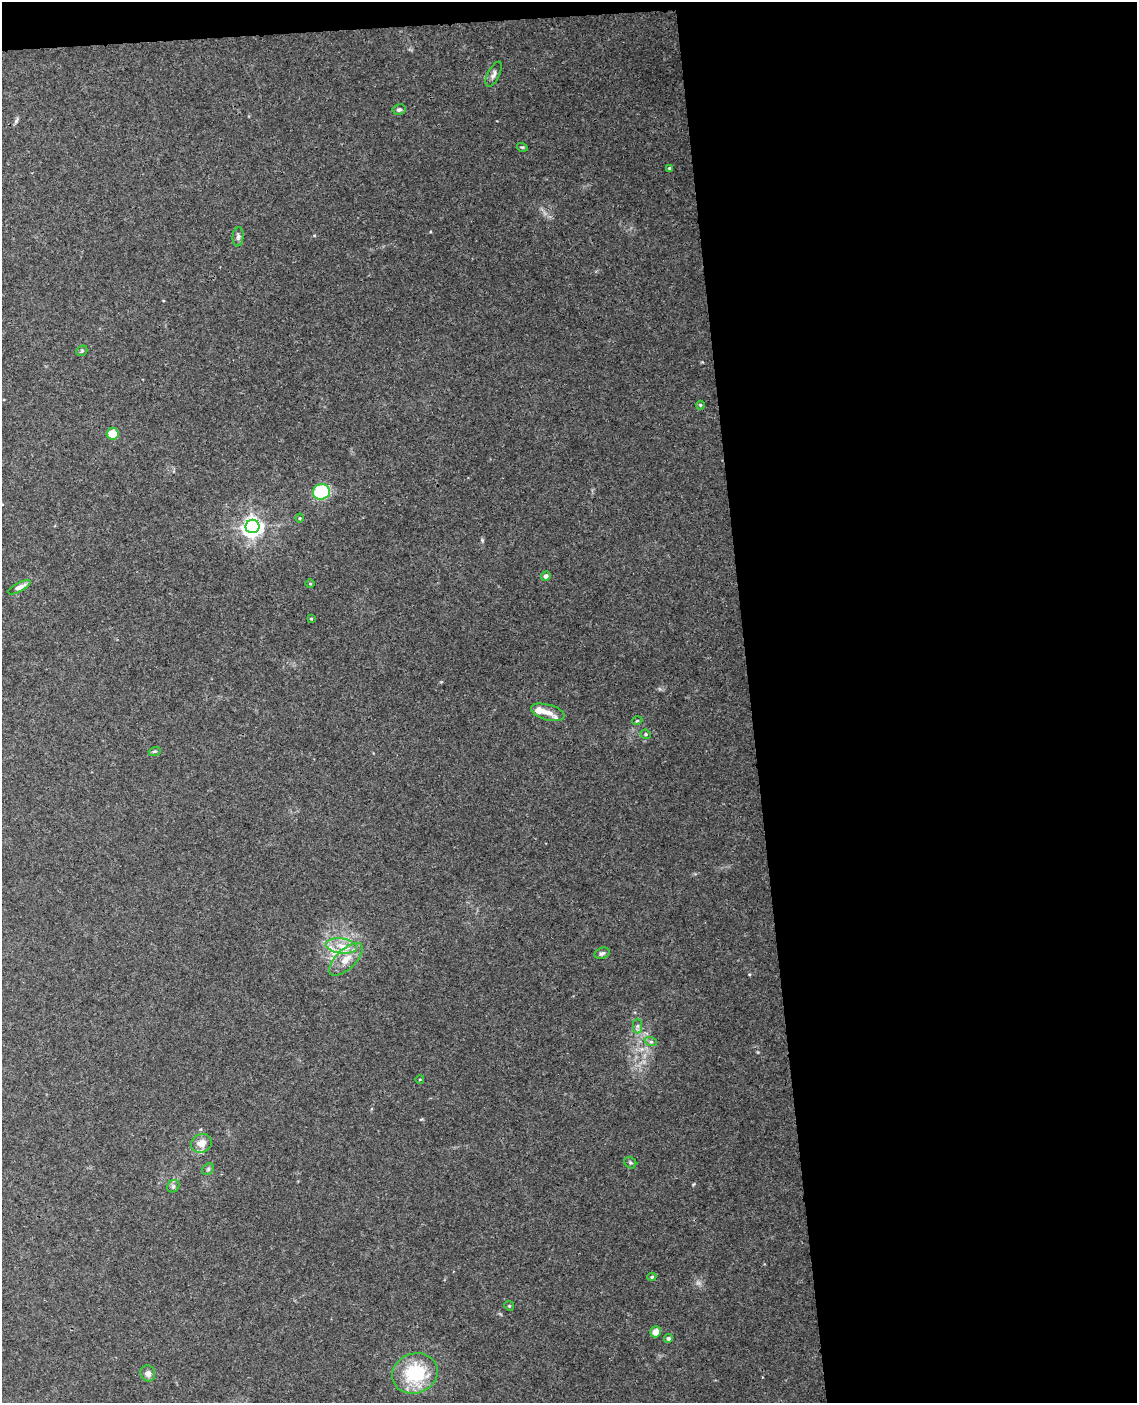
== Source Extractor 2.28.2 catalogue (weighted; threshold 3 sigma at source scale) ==
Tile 4 of 4 x 3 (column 4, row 1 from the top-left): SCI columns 3462-4596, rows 3043-4443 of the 4652 x 4581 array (HDU 1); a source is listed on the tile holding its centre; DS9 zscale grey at full resolution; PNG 1139 x 1405 px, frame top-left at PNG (2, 2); each listed source drawn as its Kron ellipse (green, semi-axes under 4 px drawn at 4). Shown black and unused: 35% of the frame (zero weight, under 3 of 4 exposures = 6% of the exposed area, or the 3 px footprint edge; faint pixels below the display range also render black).
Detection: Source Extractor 2.28.2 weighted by HDU 2 'WHT'; one run over the whole footprint, this tile lists its part. Background 0.0392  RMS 0.004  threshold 0.0181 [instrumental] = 3 sigma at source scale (4.5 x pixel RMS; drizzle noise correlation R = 1.50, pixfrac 1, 0.05/0.05 arcsec/px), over >= 5 px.
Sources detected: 38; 3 inside a brighter listed object's ellipse — not listed separately; the other 35 listed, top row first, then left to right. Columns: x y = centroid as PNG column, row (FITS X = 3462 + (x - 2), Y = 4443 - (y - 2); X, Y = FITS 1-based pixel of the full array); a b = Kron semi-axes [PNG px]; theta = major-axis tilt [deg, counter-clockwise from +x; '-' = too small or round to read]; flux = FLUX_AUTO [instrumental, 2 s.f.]
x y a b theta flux
494 74 14 6 63 1.6
399 109 6 5 - 0.83
522 147 5 3 - 0.42
669 168 3 3 - 0.59
238 237 9 5 85 1.2
82 351 6 5 - 0.62
700 405 4 4 - 0.41
113 434 6 5 - 6.9
321 492 8 7 - 27
300 518 4 4 - 0.41
252 526 7 6 - 220
546 576 4 4 - 1.5
310 584 4 3 - 0.37
19 587 12 4 28 1.8
311 619 3 3 - 0.38
548 712 17 7 -15 3.7
637 721 5 3 - 0.37
646 734 5 4 - 0.64
155 751 6 4 18 0.51
342 946 15 7 -8 4.5
602 953 8 5 18 0.98
346 959 21 9 44 5.7
637 1026 7 4 90 0.99
651 1042 6 4 -18 0.72
420 1079 4 3 - 0.31
202 1143 11 9 21 3.7
630 1163 6 5 - 0.67
208 1169 6 5 - 0.68
173 1186 7 5 47 0.85
652 1277 4 4 - 0.52
509 1306 5 4 - 0.48
656 1332 5 5 - 3.4
668 1338 4 4 - 1
148 1373 8 7 - 2.2
415 1373 23 20 20 25